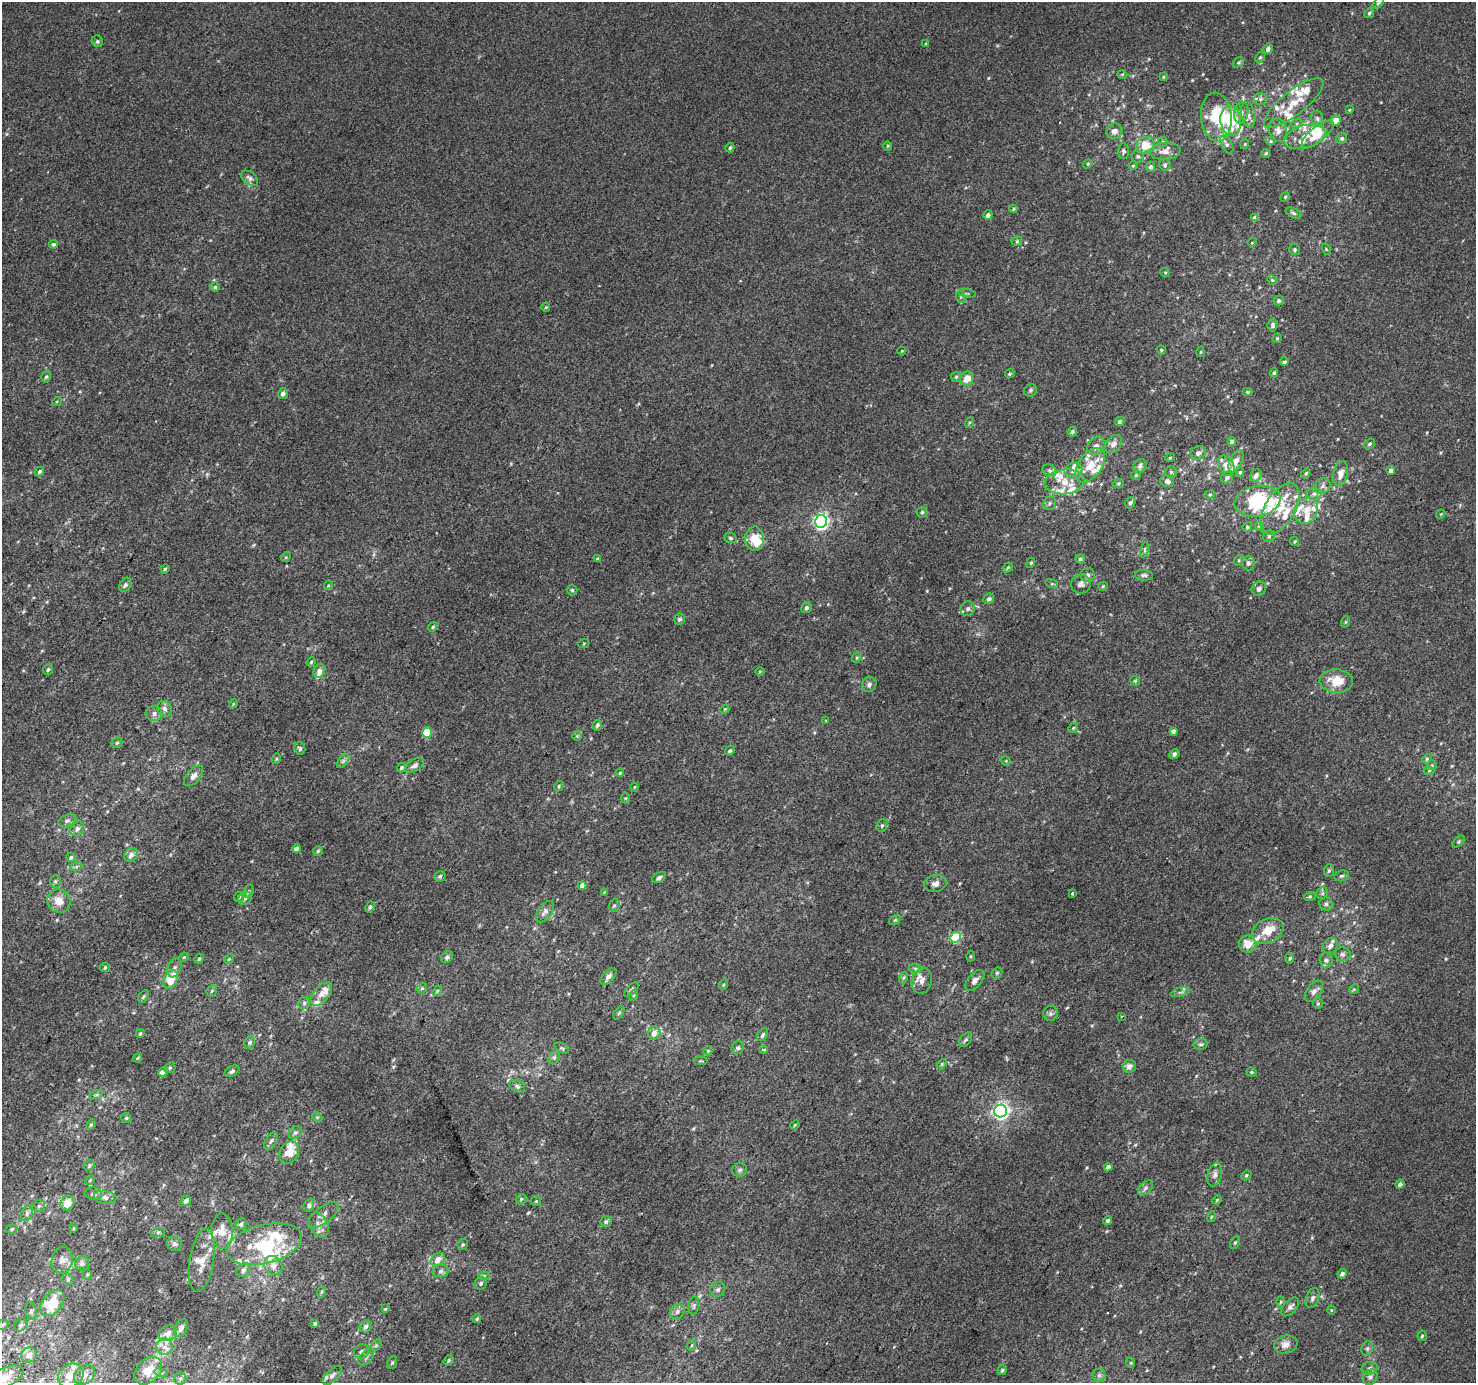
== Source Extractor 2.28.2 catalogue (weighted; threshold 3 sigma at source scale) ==
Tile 7 of 4 x 4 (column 3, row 2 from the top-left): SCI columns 2978-4451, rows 3052-4432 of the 5950 x 6035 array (HDU 1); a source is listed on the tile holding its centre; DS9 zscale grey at full resolution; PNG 1478 x 1385 px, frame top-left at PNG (2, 2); each listed source drawn as its Kron ellipse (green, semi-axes under 4 px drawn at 4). Shown black and unused: <1% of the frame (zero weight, under 2 of 3 exposures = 2% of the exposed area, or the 3 px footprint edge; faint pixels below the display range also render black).
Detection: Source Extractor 2.28.2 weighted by HDU 2 'WHT'; one run over the whole footprint, this tile lists its part. Background 0.00299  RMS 0.0073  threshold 0.0329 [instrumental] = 3 sigma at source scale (4.5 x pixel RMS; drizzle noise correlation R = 1.50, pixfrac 1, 0.0396/0.0396 arcsec/px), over >= 5 px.
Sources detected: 418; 2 inside a brighter object's white glare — neither listed nor drawn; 60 inside a brighter listed object's ellipse — not listed separately; the other 356 listed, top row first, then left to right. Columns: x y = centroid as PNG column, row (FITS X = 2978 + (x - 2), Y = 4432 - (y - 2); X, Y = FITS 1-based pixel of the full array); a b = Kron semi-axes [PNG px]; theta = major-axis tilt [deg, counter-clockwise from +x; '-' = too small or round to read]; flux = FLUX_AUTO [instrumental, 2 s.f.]
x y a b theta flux
1378 3 6 3 44 0.94
1369 13 5 4 - 1.1
97 41 6 5 - 1.3
926 43 4 3 - 0.68
1268 49 5 4 - 2.4
1260 57 6 4 61 1.1
1238 62 6 4 34 1
1122 74 5 3 - 0.64
1163 77 4 4 - 0.76
1260 99 7 6 - 1.9
1294 103 37 12 38 16
1349 110 4 4 - 0.7
1241 113 11 7 81 3.8
1248 115 13 7 -80 3.8
1216 117 24 15 -84 28
1317 118 8 6 -75 1.9
1336 120 5 5 - 7.4
1231 121 15 10 -82 31
1297 123 6 4 20 1
1278 130 12 9 -75 4.9
1114 131 8 7 - 4.1
1318 134 20 7 39 13
1305 137 21 11 16 11
1342 138 6 5 - 1.7
1271 141 5 4 - 1
1163 142 5 4 - 0.94
1245 144 5 3 - 0.6
1146 145 9 8 - 11
1227 145 10 5 -63 1.8
888 146 4 4 - 0.76
730 148 5 4 - 1.6
1123 151 7 5 89 1.6
1165 151 15 8 4 5.9
1266 153 4 4 - 1
1138 156 6 6 - 1.6
1088 164 5 4 - 1
1165 165 6 5 - 1.6
1133 166 5 3 - 0.68
1151 167 5 4 - 2.2
250 178 9 6 -38 2.4
1285 197 5 4 - 0.81
1013 209 4 4 - 0.94
1293 213 8 4 -27 1.3
988 215 5 4 - 2.6
1255 218 4 4 - 2.8
1017 241 5 5 - 0.92
1252 242 4 3 - 0.48
53 244 4 4 - 1.9
1295 249 5 5 - 1
1326 249 6 3 -72 0.71
1165 272 5 3 - 0.59
1272 280 5 4 - 0.93
215 287 4 4 - 1.2
967 293 9 3 -11 0.89
961 297 6 4 -72 1.1
1279 301 5 5 - 1.7
546 307 4 4 - 0.8
1273 325 6 5 - 1.8
1277 338 5 4 - 0.73
1161 350 5 4 - 0.75
902 351 4 4 - 0.64
1201 352 5 3 - 0.68
1284 362 4 4 - 1.3
1274 373 4 4 - 0.99
1010 374 5 4 - 0.95
46 377 6 4 72 1.2
956 377 5 5 - 1.1
967 378 7 6 - 6.8
1031 390 7 6 - 1.4
1248 392 5 4 - 0.81
283 393 5 5 - 3
57 401 5 3 - 0.65
1120 421 5 4 - 1.9
969 423 5 3 - 0.8
1072 432 5 4 - 1.5
1232 442 4 4 - 2.7
1114 444 10 7 49 4.1
1369 444 6 4 33 1.3
1096 446 10 7 51 3.8
1198 453 8 6 22 2.9
1170 458 5 4 - 0.74
1236 461 12 6 66 6.3
1090 465 19 11 53 13
1140 466 7 6 - 2.5
1226 466 11 7 -61 6.6
1073 470 9 7 10 4.5
1391 470 4 4 - 3.1
1050 471 7 6 - 2
39 472 5 4 - 1.4
1171 472 6 5 - 1.3
1240 472 5 4 - 1
1306 473 6 3 45 0.89
1341 473 12 7 77 6
1136 475 5 5 - 0.92
1256 476 6 5 - 3.2
1227 478 6 5 - 1.8
1167 481 7 6 - 2.9
1065 482 20 12 6 11
1118 483 6 4 19 0.88
1323 486 8 7 - 2.7
1314 494 7 6 - 2.2
1210 495 5 4 - 0.89
1257 501 23 15 10 57
1050 503 7 6 - 1.7
1130 503 6 4 57 1.8
1280 509 28 15 59 17
1306 511 14 11 63 9.1
922 512 5 5 - 1.1
1441 514 5 3 - 0.62
821 521 6 6 - 190
1259 526 5 5 - 0.95
1247 527 5 4 - 1.2
1269 536 6 5 - 1.6
730 538 6 5 - 1.2
754 539 12 9 89 13
1295 541 5 3 - 0.81
1145 550 8 3 82 0.99
286 557 5 4 - 0.88
597 559 4 3 - 0.9
1080 559 4 4 - 1.5
1239 560 5 3 - 0.77
1031 563 5 4 - 0.83
1248 563 7 6 - 2.5
1008 567 5 4 - 0.94
165 569 4 4 - 0.88
1088 575 7 6 - 2
1144 575 9 5 -6 1.6
1052 584 6 4 -18 0.99
1081 584 10 9 - 3
125 585 7 5 60 1.8
328 585 5 4 - 0.75
1103 586 5 4 - 0.83
1259 589 7 6 - 2.5
572 590 5 5 - 1.1
989 599 5 5 - 2
806 608 6 5 - 1.9
968 609 7 7 - 2.6
680 619 5 5 - 1.7
1345 622 6 3 71 0.75
433 627 5 4 - 1
584 643 5 3 - 0.67
857 658 5 4 - 0.95
311 662 5 3 - 0.84
48 669 5 5 - 1.4
319 671 7 5 67 4
760 672 5 3 - 0.71
1135 681 5 4 - 0.92
1336 681 17 11 -2 14
869 684 8 7 - 2.3
233 704 4 3 - 0.7
164 709 8 7 - 2.9
725 709 4 3 - 0.6
154 714 8 7 - 3.1
826 721 4 4 - 0.67
597 725 5 4 - 1.9
1073 728 5 4 - 0.75
1173 731 4 4 - 2.7
427 733 5 5 - 21
577 736 5 5 - 0.97
117 743 6 5 - 1.3
300 748 6 5 - 1.3
730 751 5 4 - 1.3
1174 754 5 4 - 2.4
276 759 5 3 - 0.73
1427 759 5 4 - 0.88
343 761 8 4 53 1.5
1006 761 5 4 - 0.65
415 765 10 6 34 2.7
1432 765 5 4 - 0.83
401 768 5 4 - 1.4
1429 771 5 3 - 0.71
620 773 4 3 - 0.71
194 776 12 7 49 4
559 786 5 4 - 0.98
634 787 4 3 - 0.55
626 798 5 3 - 0.79
67 821 9 6 22 2.1
882 826 6 5 - 1.4
77 829 8 6 51 2.8
1459 841 7 4 45 1.1
297 849 4 4 - 4.2
318 851 5 4 - 1
131 855 7 6 - 3.3
71 857 5 4 - 1.2
76 867 6 4 20 1.1
1329 871 6 5 - 1.3
440 876 5 5 - 1.5
1341 876 7 5 14 1.6
659 878 7 4 28 1.7
55 881 6 5 - 1.4
935 884 11 8 9 3.5
582 885 4 4 - 4.6
249 891 7 5 72 1.3
604 892 3 3 - 0.51
1072 893 4 3 - 1.3
1322 893 6 5 - 1.4
1310 896 5 3 - 0.91
239 897 5 5 - 1.1
245 898 7 6 - 2
59 901 12 11 - 8.2
1326 904 6 6 - 1.8
614 905 6 5 - 1.2
370 907 6 4 62 1.5
545 912 12 6 54 3.1
895 920 6 4 32 0.99
1268 931 16 12 28 12
955 937 5 5 - 50
1248 944 9 8 - 8.7
1330 946 8 7 - 2.8
1343 954 8 6 -11 2.2
971 956 5 3 - 0.72
184 957 5 4 - 0.72
447 957 6 5 - 2
1289 958 5 3 - 0.91
199 959 5 3 - 1.2
229 959 5 4 - 0.72
1326 960 7 6 - 2.3
105 967 5 4 - 0.98
174 968 10 6 69 2.6
915 968 6 4 -19 1.2
997 973 6 5 - 1
608 976 10 5 45 2.9
903 978 5 3 - 0.89
171 979 9 6 65 16
975 980 12 7 50 3.3
922 981 13 10 76 5.5
723 985 5 3 - 0.73
422 988 5 4 - 1.1
631 989 9 4 45 1.3
1354 989 5 4 - 0.8
212 991 6 4 47 0.97
437 991 5 4 - 1
1314 991 12 6 55 3.2
1180 992 10 4 13 1.5
321 994 14 7 50 5.3
634 995 5 3 - 0.71
143 996 7 4 57 1.1
304 1003 6 6 - 1.5
1318 1004 5 5 - 0.99
619 1013 7 4 53 1
1050 1014 7 7 - 1.7
1121 1016 4 3 - 0.61
140 1033 4 3 - 0.99
654 1033 7 6 - 4.8
763 1035 7 4 58 1.6
966 1040 8 5 51 1.6
250 1042 7 5 74 1.4
1201 1044 7 5 11 1.5
562 1048 8 4 -25 1.3
738 1048 6 6 - 2
764 1050 4 4 - 1.7
708 1051 5 4 - 0.87
554 1057 7 5 68 1.7
137 1058 5 3 - 1.1
700 1061 7 3 -4 0.7
942 1064 6 4 47 1
1129 1066 6 6 - 4
170 1068 6 5 - 1.1
232 1071 8 5 27 1.7
163 1072 4 4 - 5.2
1252 1072 5 4 - 1
517 1086 8 5 -23 1.8
96 1095 6 4 18 1.1
1001 1111 6 6 - 240
317 1117 5 4 - 0.96
126 1118 5 5 - 0.92
91 1125 5 4 - 0.92
795 1125 5 4 - 0.79
295 1133 7 5 40 1.8
271 1141 9 6 58 2.1
289 1152 12 9 60 10
89 1165 6 5 - 1.2
1108 1167 4 4 - 3.5
740 1170 7 6 - 1.8
1215 1175 12 7 73 3.3
1246 1175 5 4 - 1
90 1180 5 3 - 0.64
1400 1184 4 4 - 2.4
1145 1188 9 5 47 2
94 1194 8 6 -10 1.9
105 1197 11 6 -8 3.1
521 1199 6 4 46 0.87
1217 1200 5 4 - 0.73
186 1201 5 4 - 4
536 1201 5 5 - 0.91
67 1203 8 6 56 8
309 1205 7 5 65 1.9
39 1206 7 5 43 1.6
27 1214 7 5 71 1.9
323 1215 18 8 38 4.4
1211 1217 5 3 - 0.66
606 1221 6 5 - 1.7
1108 1221 5 4 - 1.8
241 1224 6 5 - 2
319 1225 13 9 -63 4.6
74 1228 5 3 - 0.67
12 1229 6 4 17 1.1
222 1231 17 11 -88 7.9
158 1232 7 4 2 1.2
1235 1243 6 4 62 1.1
174 1244 7 7 - 2.2
264 1244 38 19 14 41
463 1245 5 5 - 1.2
438 1259 7 6 - 5.1
62 1260 13 10 78 5.5
202 1260 32 12 81 11
82 1263 7 7 - 2.9
273 1265 10 8 -53 4.9
243 1270 8 6 51 2.4
441 1271 8 6 16 2.1
87 1274 5 4 - 0.87
1342 1274 5 4 - 2.3
484 1275 6 4 1 0.98
68 1279 6 5 - 1.2
481 1283 6 6 - 1.5
718 1289 8 7 - 2.1
321 1292 6 4 70 0.96
1312 1298 10 6 71 2.3
1281 1302 5 3 - 0.71
52 1303 14 10 51 23
694 1306 9 5 81 1.7
1290 1307 11 6 47 2.7
385 1309 3 3 - 0.77
1331 1310 4 3 - 0.58
31 1311 9 5 -82 1.6
677 1312 8 6 49 2.6
477 1319 4 4 - 1.2
315 1323 3 3 - 1.3
3 1325 6 4 23 1.1
21 1325 7 5 45 1.7
366 1327 6 5 - 2.3
181 1328 9 6 62 3.3
168 1333 9 7 25 5.2
1422 1336 5 4 - 1.1
1286 1344 12 8 14 5.2
376 1345 6 4 45 1.5
692 1345 6 3 71 0.93
165 1347 8 8 - 4.3
1367 1348 7 5 70 1.5
361 1351 8 7 - 2.8
29 1355 8 7 - 4.6
366 1357 9 6 47 2.2
448 1361 5 4 - 1.2
392 1363 7 4 63 1.1
1131 1363 5 3 - 0.58
1370 1368 8 6 17 2.2
1002 1370 5 4 - 1.2
148 1371 16 11 44 12
161 1373 7 4 -17 1.4
71 1375 13 11 34 9.6
84 1375 11 9 40 5.3
332 1375 12 5 45 2.7
1099 1375 6 6 - 1.7
1370 1377 8 6 50 2.4
5 1378 20 9 25 9.6
180 1379 6 6 - 1.7
Isophote crosses this tile's border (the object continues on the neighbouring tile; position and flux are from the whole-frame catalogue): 2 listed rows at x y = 3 1325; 5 1378